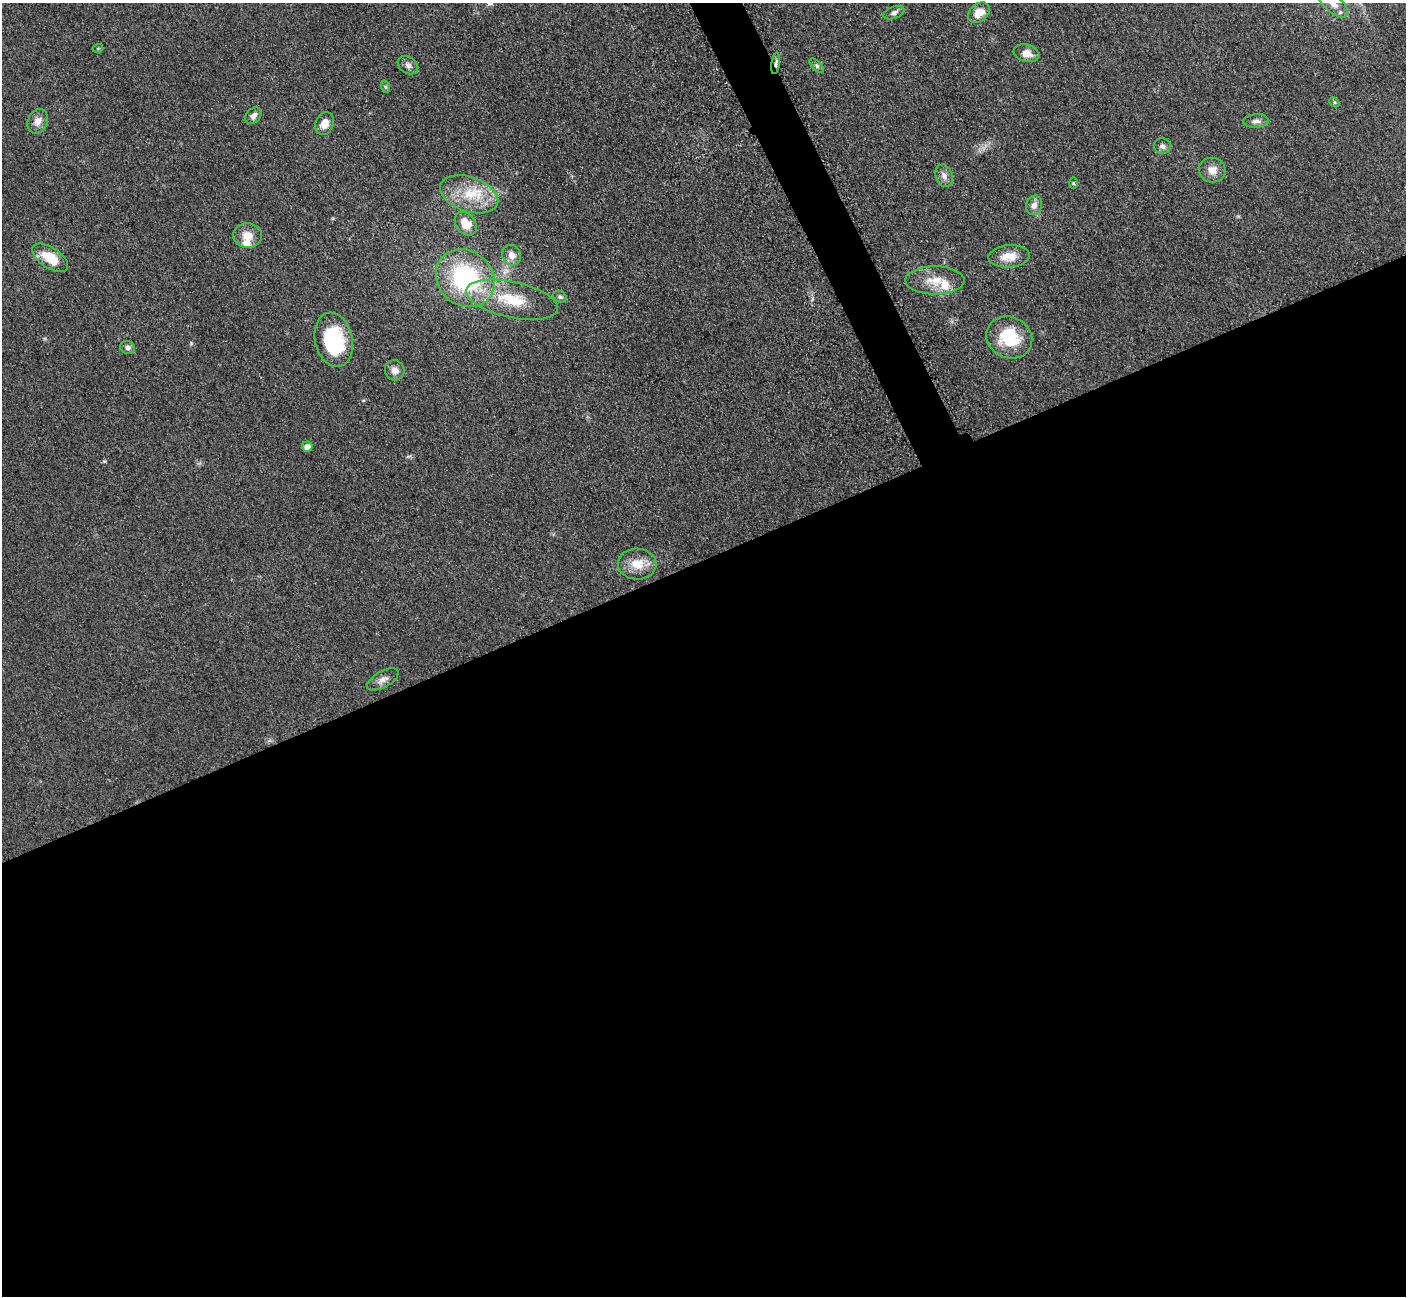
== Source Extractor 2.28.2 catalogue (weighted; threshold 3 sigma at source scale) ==
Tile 15 of 4 x 4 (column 3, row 4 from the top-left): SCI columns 2874-4277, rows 190-1483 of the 5700 x 5663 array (HDU 1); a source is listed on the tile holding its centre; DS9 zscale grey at full resolution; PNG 1408 x 1298 px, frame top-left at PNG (2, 3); each listed source drawn as its Kron ellipse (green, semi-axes under 4 px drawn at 4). Shown black and unused: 58% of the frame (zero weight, under 3 of 5 exposures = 3% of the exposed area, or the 3 px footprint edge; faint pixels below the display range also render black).
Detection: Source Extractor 2.28.2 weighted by HDU 2 'WHT'; one run over the whole footprint, this tile lists its part. Background 0.0531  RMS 0.0059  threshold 0.0264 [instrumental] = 3 sigma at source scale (4.5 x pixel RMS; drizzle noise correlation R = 1.50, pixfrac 1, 0.05/0.05 arcsec/px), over >= 5 px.
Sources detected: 38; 2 inside a brighter listed object's ellipse — not listed separately; the other 36 listed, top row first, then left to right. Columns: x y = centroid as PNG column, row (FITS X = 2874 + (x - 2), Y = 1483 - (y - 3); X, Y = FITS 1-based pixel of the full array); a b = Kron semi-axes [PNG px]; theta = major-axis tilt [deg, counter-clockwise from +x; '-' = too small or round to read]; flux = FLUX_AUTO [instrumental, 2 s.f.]
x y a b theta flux
1333 4 18 8 -41 5.8
894 13 11 6 22 1.9
979 13 12 8 39 8.1
98 48 5 3 - 0.53
1027 53 13 8 -14 5.2
776 63 11 3 81 1.9
408 65 11 8 -33 2.5
817 66 9 4 -46 1.2
386 87 6 4 -70 0.82
1334 102 6 4 -46 0.81
253 116 9 7 45 2.7
38 121 13 9 66 4.3
1256 121 12 7 4 2.6
325 124 12 9 68 5.9
1162 146 8 7 - 2.1
1212 170 13 12 - 5.6
944 176 11 8 -69 3.3
1073 183 6 4 -90 0.65
469 194 30 17 -19 20
1034 205 10 8 75 3.4
466 224 13 9 -51 8
247 236 14 12 -4 7.7
511 255 10 9 - 4.5
1009 256 20 11 4 8.3
50 258 20 10 -34 14
465 278 31 27 -42 71
935 280 29 14 0 12
560 297 7 5 -28 1.3
512 300 47 18 -13 26
1009 337 23 20 -25 24
334 340 27 18 -77 40
128 348 7 6 - 1.8
395 370 10 10 - 3.7
307 446 5 5 - 3.9
637 564 19 15 -2 10
383 679 17 8 30 3.7
Overlapping masked pixels (flux is a lower limit): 1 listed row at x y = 776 63
Isophote crosses this tile's border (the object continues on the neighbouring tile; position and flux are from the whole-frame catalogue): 1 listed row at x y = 1333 4